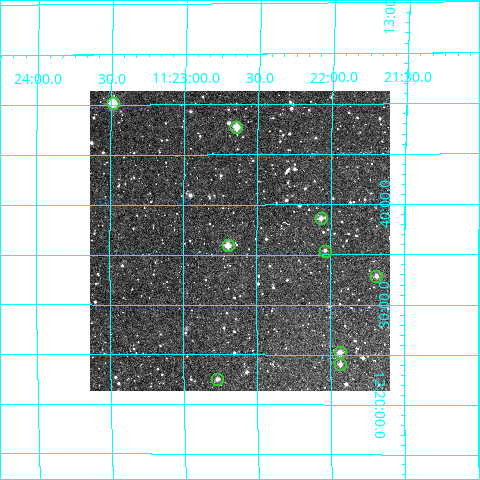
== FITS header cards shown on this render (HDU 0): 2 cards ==
NAXIS1  =                  300
NAXIS2  =                  300

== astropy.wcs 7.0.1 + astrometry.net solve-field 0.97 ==
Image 300 x 300 px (HDU 0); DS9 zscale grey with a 90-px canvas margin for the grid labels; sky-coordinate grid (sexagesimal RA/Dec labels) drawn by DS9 from the SOLVED WCS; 9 Tycho-2 reference stars matched to detected sources circled (green)
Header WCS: RA---TAN/DEC--TAN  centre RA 11:22:37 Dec +12:36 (170.65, +12.61 deg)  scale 6 arcsec/px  FOV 30.0' x 30.0'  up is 0 deg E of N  parity normal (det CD < 0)
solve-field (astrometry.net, Tycho-2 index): VERIFIED the header's WCS against the Tycho-2 star catalogue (verified at 2 index scales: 9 matches each, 0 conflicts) and refined it, rather than solving blind
Solved WCS: RA---TAN-SIP/DEC--TAN-SIP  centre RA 11:22:37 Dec +12:36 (170.65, +12.61 deg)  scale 5.96 arcsec/px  FOV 29.8' x 30.0'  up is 0 deg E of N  parity normal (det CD < 0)
The solver's refit moves the header's centre by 4.3 arcsec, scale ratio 0.994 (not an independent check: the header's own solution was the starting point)
Tycho-2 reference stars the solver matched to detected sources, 9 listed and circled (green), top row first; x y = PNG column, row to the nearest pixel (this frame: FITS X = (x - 90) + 1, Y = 300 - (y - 91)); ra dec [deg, ICRS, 3 dp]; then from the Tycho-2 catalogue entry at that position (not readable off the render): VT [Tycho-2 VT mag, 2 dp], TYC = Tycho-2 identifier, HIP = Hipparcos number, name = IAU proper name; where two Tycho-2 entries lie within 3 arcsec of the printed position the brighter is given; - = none
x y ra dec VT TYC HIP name
113 103 170.872 +12.836 9.42 861-839-1 55604 -
236 127 170.662 +12.796 9.83 861-1077-1 - -
321 218 170.517 +12.644 10.84 861-536-1 - -
228 245 170.674 +12.599 10.25 861-767-1 - -
325 251 170.509 +12.590 11.66 861-938-1 - -
376 276 170.421 +12.547 12.05 861-1184-1 - -
340 352 170.483 +12.420 11.03 858-99-1 - -
340 364 170.484 +12.400 11.44 858-35-1 - -
217 379 170.693 +12.375 11.68 858-433-1 - -